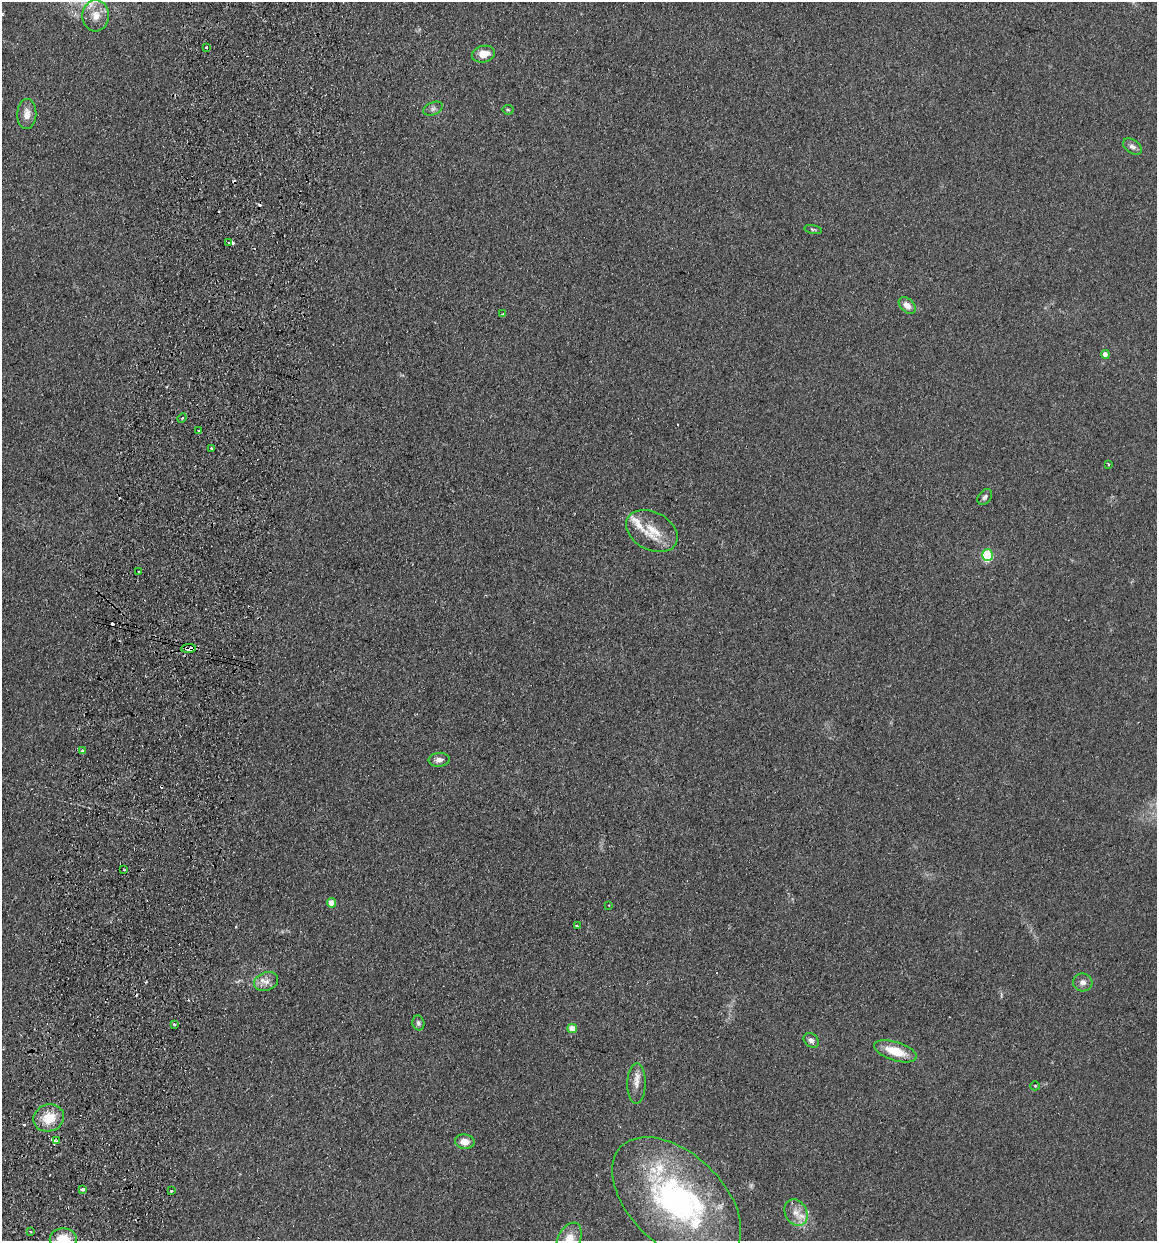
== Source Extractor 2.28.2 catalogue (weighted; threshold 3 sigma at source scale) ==
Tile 7 of 4 x 4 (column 3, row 2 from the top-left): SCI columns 2485-3639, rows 2493-3731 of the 5089 x 4985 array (HDU 1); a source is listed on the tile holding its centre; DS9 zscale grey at full resolution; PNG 1159 x 1243 px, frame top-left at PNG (2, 2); each listed source drawn as its Kron ellipse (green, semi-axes under 4 px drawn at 4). Shown black and unused: <1% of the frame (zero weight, under 2 of 3 exposures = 3% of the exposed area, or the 3 px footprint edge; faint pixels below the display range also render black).
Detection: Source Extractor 2.28.2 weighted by HDU 2 'WHT'; one run over the whole footprint, this tile lists its part. Background 0.183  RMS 0.012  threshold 0.0541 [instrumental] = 3 sigma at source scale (4.5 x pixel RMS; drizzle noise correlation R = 1.50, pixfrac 1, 0.05/0.05 arcsec/px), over >= 5 px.
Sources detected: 60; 9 cosmic-ray / hot-pixel residue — neither listed nor drawn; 5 inside a brighter listed object's ellipse — not listed separately; the other 46 listed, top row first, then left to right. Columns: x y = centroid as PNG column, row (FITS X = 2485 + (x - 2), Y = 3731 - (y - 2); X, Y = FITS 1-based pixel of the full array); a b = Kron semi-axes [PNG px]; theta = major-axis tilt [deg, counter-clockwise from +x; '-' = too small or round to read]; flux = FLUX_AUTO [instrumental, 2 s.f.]
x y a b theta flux
96 16 16 13 86 15
206 48 3 2 - 1.8
483 54 12 8 14 16
433 109 10 6 23 3.5
508 110 5 5 - 1.6
27 114 15 9 88 11
1132 147 10 7 -35 4.9
813 229 9 3 -11 1.7
229 242 4 3 - 5.5
907 305 10 6 -43 8
502 314 3 2 - 0.9
1105 354 4 4 - 8
182 418 5 3 - 1.2
198 430 3 2 - 1.5
211 449 3 3 - 3.1
1108 464 4 3 - 1.4
985 497 9 6 50 3.3
652 531 27 19 -28 30
987 555 6 5 - 110
139 572 3 2 - 1.3
188 648 7 3 3 15
83 751 4 3 - 2.8
439 760 10 7 5 5.5
124 870 3 2 - 1.8
331 903 5 4 - 13
609 905 3 2 - 1.2
577 926 3 2 - 1.9
266 981 12 9 20 8.7
1083 982 9 9 - 6
418 1023 7 6 - 2.9
174 1024 3 3 - 1.4
572 1029 5 4 - 15
811 1040 8 6 -44 5.1
895 1051 22 9 -18 28
636 1083 20 9 89 11
1035 1086 5 4 - 1.2
49 1118 15 13 20 27
56 1141 4 3 - 2.3
465 1142 10 7 -8 11
83 1190 4 3 - 5.1
171 1191 3 3 - 2.5
677 1200 77 46 -44 290
796 1213 14 11 -62 13
31 1232 3 2 - 1.4
63 1239 13 11 0 26
569 1240 18 11 65 20
Overlapping masked pixels (flux is a lower limit): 1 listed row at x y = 188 648
Isophote crosses this tile's border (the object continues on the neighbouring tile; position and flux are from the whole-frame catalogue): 2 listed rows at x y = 63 1239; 569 1240